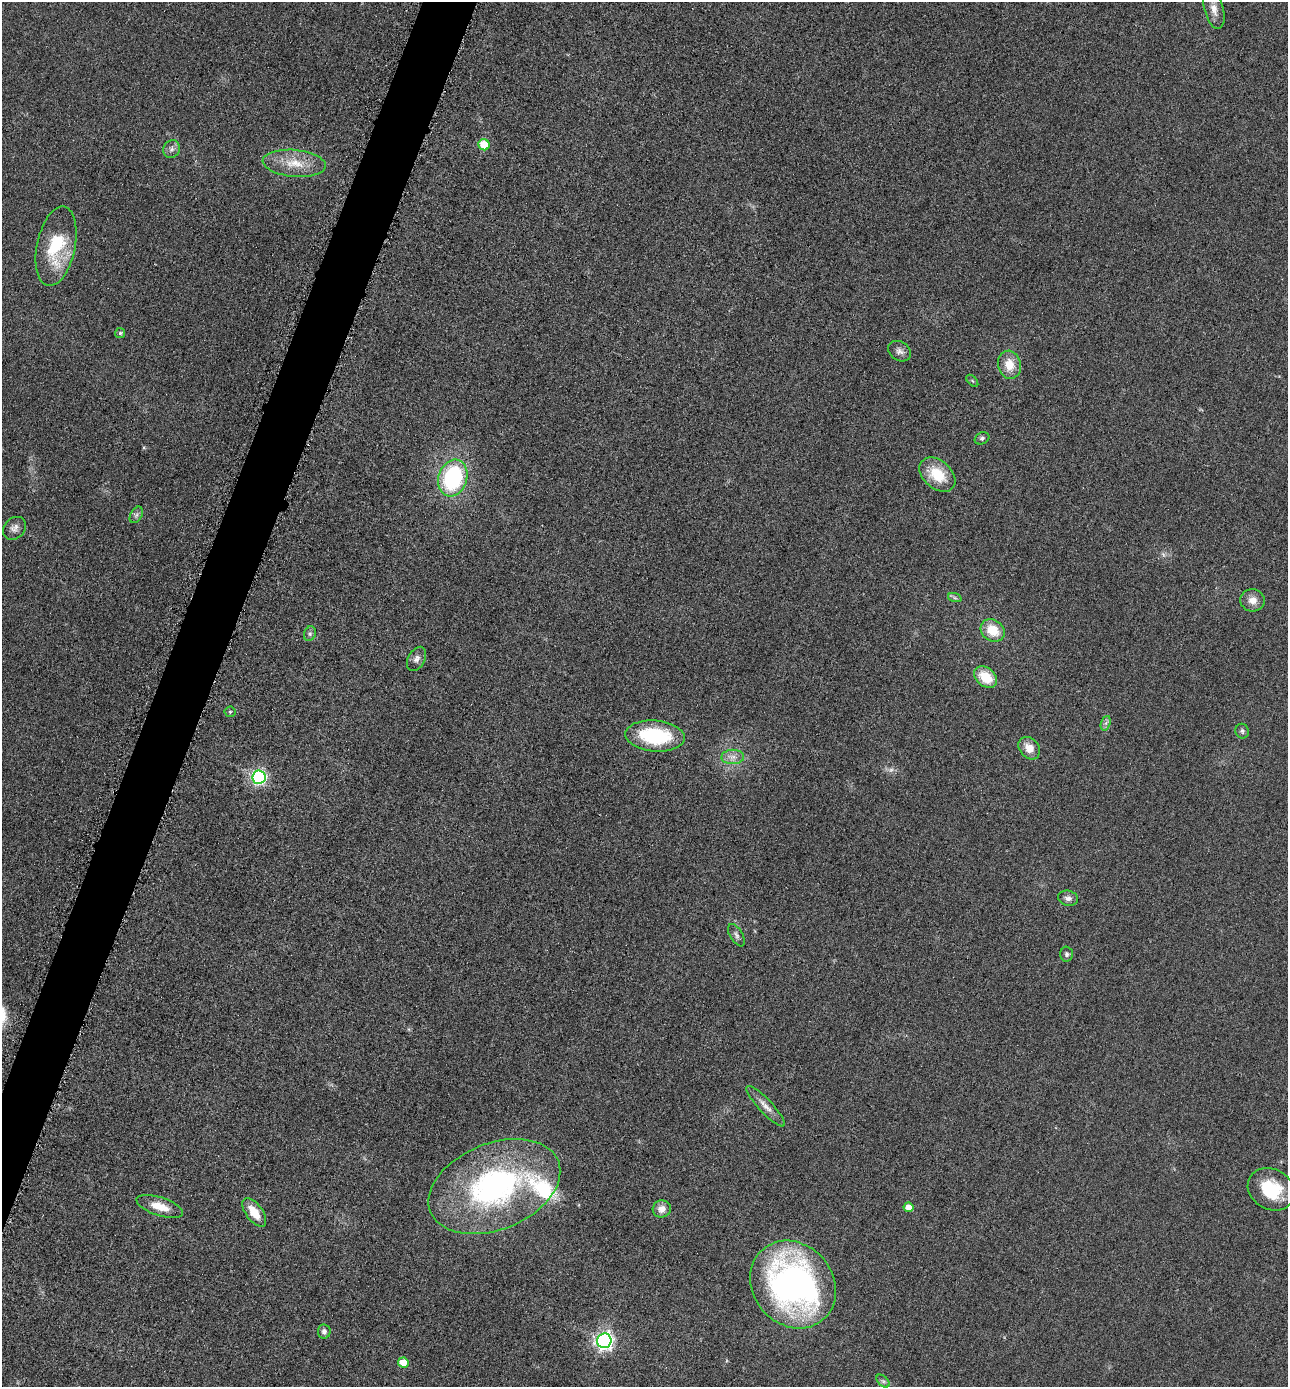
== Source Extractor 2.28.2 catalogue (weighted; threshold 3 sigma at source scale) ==
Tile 7 of 4 x 4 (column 3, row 2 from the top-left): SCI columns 2864-4149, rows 2784-4168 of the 5584 x 5572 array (HDU 1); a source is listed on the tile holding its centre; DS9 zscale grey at full resolution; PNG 1290 x 1389 px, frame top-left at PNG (2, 2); each listed source drawn as its Kron ellipse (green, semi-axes under 4 px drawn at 4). Shown black and unused: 4% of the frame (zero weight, under 3 of 6 exposures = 2% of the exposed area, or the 3 px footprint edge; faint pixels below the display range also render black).
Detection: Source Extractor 2.28.2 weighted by HDU 2 'WHT'; one run over the whole footprint, this tile lists its part. Background 0.0494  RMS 0.0096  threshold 0.0393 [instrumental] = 3 sigma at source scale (4.09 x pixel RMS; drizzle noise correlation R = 1.36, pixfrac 0.8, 0.05/0.05 arcsec/px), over >= 5 px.
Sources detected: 44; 1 too faint to see at this stretch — neither listed nor drawn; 1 inside a brighter listed object's ellipse — not listed separately; the other 42 listed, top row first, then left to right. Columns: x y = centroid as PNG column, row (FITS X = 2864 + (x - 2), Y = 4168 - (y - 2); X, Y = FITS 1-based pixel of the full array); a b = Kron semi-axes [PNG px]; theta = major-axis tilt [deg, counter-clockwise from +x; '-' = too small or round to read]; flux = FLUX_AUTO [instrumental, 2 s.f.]
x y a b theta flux
1214 9 20 9 -75 8.7
484 145 6 5 - 25
172 149 9 8 - 3.9
294 163 31 13 -5 22
56 246 40 19 78 51
120 333 5 5 - 1.5
899 351 12 9 -34 4.7
1009 365 14 11 -77 15
972 381 7 3 -45 1.1
982 438 8 5 27 2.1
937 475 20 14 -41 28
453 478 19 14 72 100
136 515 9 5 60 2.6
14 528 13 10 43 5.1
955 598 7 4 -19 1.9
1252 600 12 11 - 8.2
993 631 13 10 -36 22
310 634 7 6 - 2.3
416 659 13 8 61 4.8
986 677 13 9 -38 23
230 712 5 5 - 1.4
1106 723 7 4 71 2.5
1242 731 7 6 - 2.2
655 736 30 15 -5 69
1029 748 12 9 -49 11
733 757 11 7 1 5.9
259 777 7 6 - 210
1068 898 10 7 -13 4.3
736 935 12 6 -58 3.2
1067 954 7 6 - 2.1
766 1106 27 6 -47 8
494 1187 69 43 22 230
1271 1189 24 20 -30 39
160 1206 24 9 -18 15
908 1207 5 4 - 10
662 1209 9 8 - 7.4
254 1212 16 8 -53 16
793 1285 46 40 -50 360
324 1331 7 6 - 3.4
604 1341 7 7 - 370
403 1363 5 5 - 15
883 1381 8 4 -44 1.9